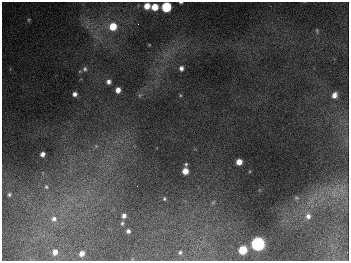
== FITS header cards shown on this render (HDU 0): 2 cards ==
NAXIS1  =                  347
NAXIS2  =                  259

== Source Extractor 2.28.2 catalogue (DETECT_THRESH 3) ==
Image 347 x 259 px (HDU 0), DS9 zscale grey, 1 PNG px = 1 image px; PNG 351 x 263 px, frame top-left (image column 1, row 259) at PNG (2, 2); no overlay
Background 677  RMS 50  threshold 149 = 3 sigma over >= 5 px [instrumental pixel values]
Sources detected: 36; all 36 listed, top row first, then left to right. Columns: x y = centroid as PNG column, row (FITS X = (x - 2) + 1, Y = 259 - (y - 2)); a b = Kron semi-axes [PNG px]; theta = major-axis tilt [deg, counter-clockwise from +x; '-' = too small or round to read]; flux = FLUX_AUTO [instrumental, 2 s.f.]
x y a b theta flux
181 2 4 2 - 4.4e+03
147 6 5 5 - 4.2e+04
155 7 5 5 - 6.4e+04
166 7 6 6 - 2.6e+05
29 20 5 4 - 4.2e+03
138 24 2 2 - 2.6e+03
113 26 7 7 - 8.4e+04
317 31 5 4 - 4.0e+03
181 68 6 5 - 1.2e+04
85 69 7 6 - 9.1e+03
109 82 5 5 - 1.3e+04
118 90 5 4 - 2.2e+04
75 94 5 5 - 1.4e+04
140 95 6 4 44 5.3e+03
180 95 5 3 - 3.2e+03
334 95 7 5 66 2.1e+04
96 146 6 5 - 6.4e+03
42 154 5 4 - 1.5e+04
239 162 5 5 - 3.5e+04
186 164 5 4 - 5.0e+03
185 171 5 5 - 4.0e+04
46 187 7 6 - 8.4e+03
9 194 4 4 - 5.7e+03
296 198 6 5 - 5.1e+03
164 199 5 4 - 4.6e+03
213 202 6 4 20 4.3e+03
124 216 5 4 - 1.3e+04
308 216 8 7 - 1.9e+04
54 219 8 8 - 1.7e+04
122 223 5 4 - 4.8e+03
128 231 4 4 - 8.8e+03
258 244 6 6 - 1.0e+06
243 250 6 5 - 1.2e+05
55 252 5 4 - 1.7e+04
180 252 4 3 - 5.2e+03
82 253 5 4 - 1.9e+04
At the frame edge (FLAGS 8, measured only in part): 2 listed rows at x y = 181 2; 166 7